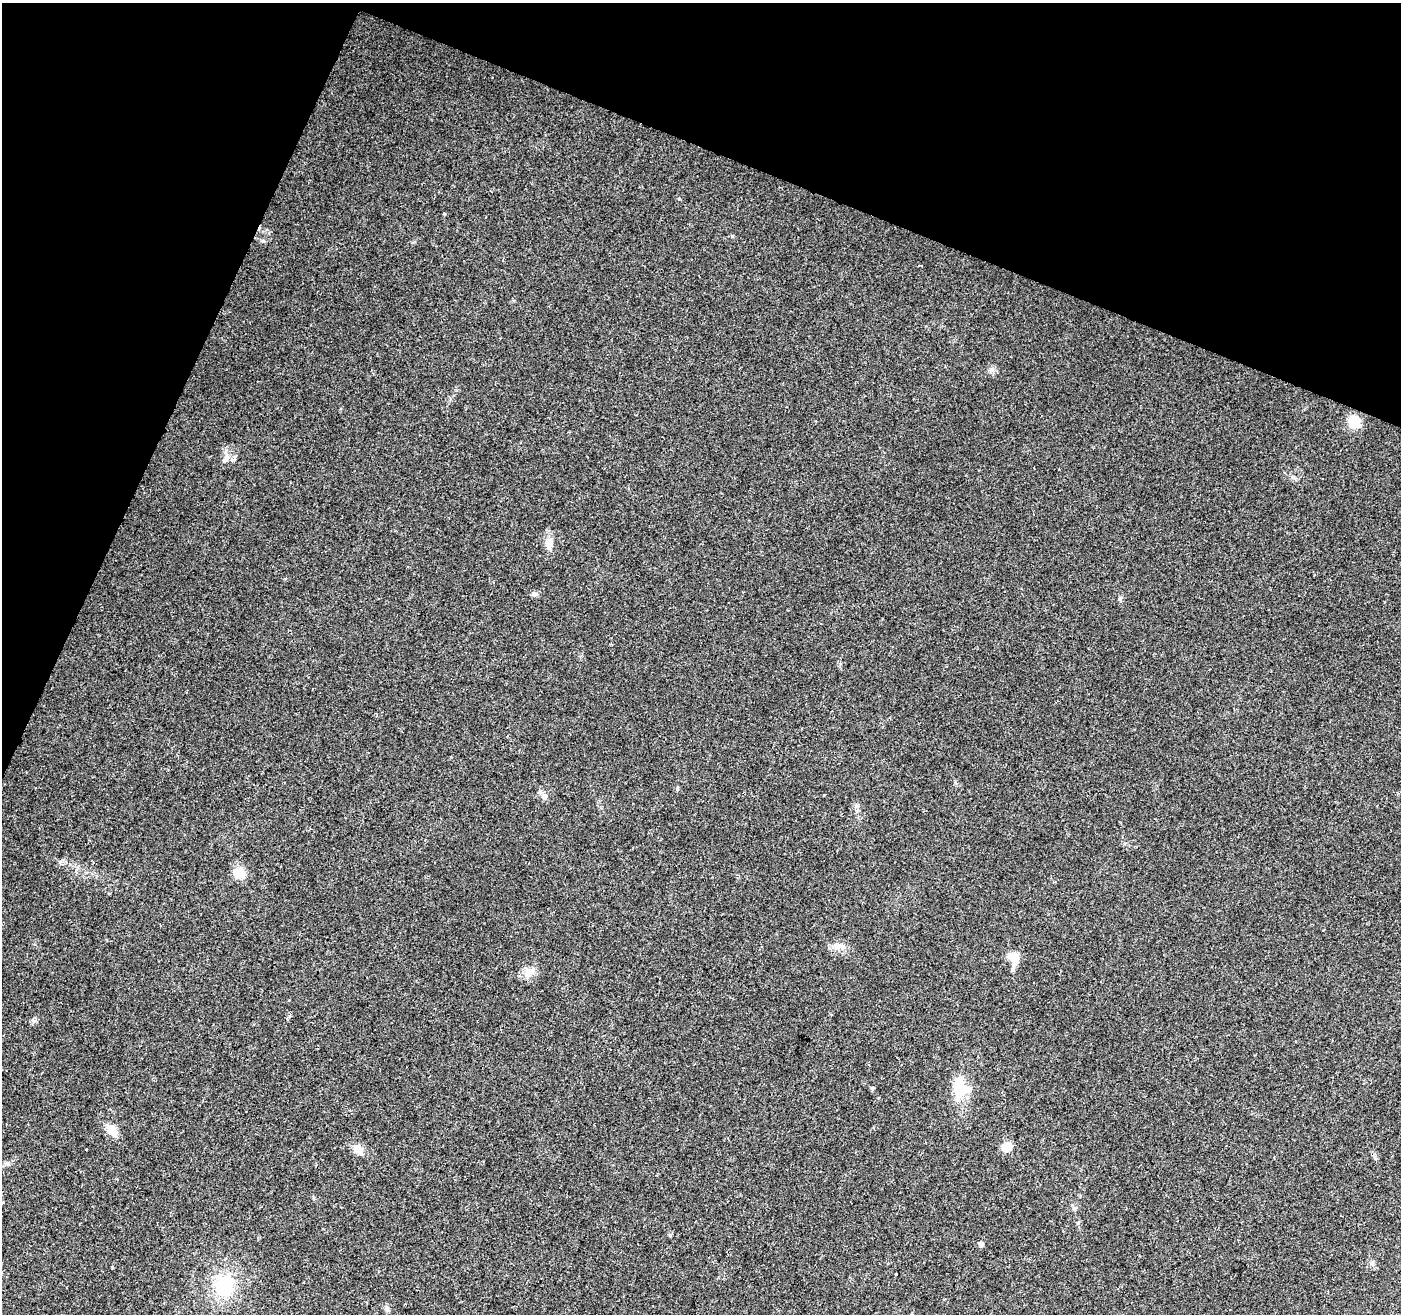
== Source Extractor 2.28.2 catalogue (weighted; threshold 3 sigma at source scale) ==
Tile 2 of 4 x 4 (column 2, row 1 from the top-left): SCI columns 1407-2805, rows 4210-5521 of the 5605 x 5730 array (HDU 1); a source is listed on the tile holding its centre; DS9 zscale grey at full resolution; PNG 1403 x 1316 px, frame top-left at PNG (2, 3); no overlay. Shown black and unused: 20% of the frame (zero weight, under 2 of 3 exposures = <1% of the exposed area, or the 3 px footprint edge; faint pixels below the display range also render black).
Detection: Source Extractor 2.28.2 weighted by HDU 2 'WHT'; one run over the whole footprint, this tile lists its part. Background 0.0584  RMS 0.0068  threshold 0.0307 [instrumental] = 3 sigma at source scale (4.5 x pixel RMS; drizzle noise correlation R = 1.50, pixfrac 1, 0.0396/0.0396 arcsec/px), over >= 5 px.
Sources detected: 24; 1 inside a brighter listed object's ellipse — not listed separately; the other 23 listed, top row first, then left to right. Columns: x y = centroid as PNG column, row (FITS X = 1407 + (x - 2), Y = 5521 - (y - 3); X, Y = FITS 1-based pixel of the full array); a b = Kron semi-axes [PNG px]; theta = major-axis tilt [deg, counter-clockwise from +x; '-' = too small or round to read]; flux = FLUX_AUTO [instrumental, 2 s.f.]
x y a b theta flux
1354 422 14 13 - 11
224 460 7 5 19 1.7
549 543 15 9 84 6.8
535 593 9 4 0 1.6
1120 598 7 5 68 1.2
677 788 7 4 48 0.87
824 795 3 2 - 1.6
544 796 7 6 - 3.5
238 873 15 12 -12 10
841 946 12 6 2 3.8
1014 958 14 12 -57 10
529 972 13 7 59 4.5
959 1087 25 14 -87 21
872 1088 5 5 - 0.84
112 1130 16 9 -46 8
1007 1146 9 8 - 9.5
358 1149 15 10 -72 5.4
86 1150 2 2 - 0.51
2 1203 3 3 - 1.6
981 1244 5 4 - 3.4
896 1274 3 3 - 3.2
224 1286 25 21 81 35
387 1309 8 5 -45 1.5
Isophote crosses this tile's border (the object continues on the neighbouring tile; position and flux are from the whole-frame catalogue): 1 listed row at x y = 2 1203
Unlisted compact peaks at least as high as the median listed source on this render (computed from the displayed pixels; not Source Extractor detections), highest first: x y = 732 236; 444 214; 34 1021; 992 369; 1078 1223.